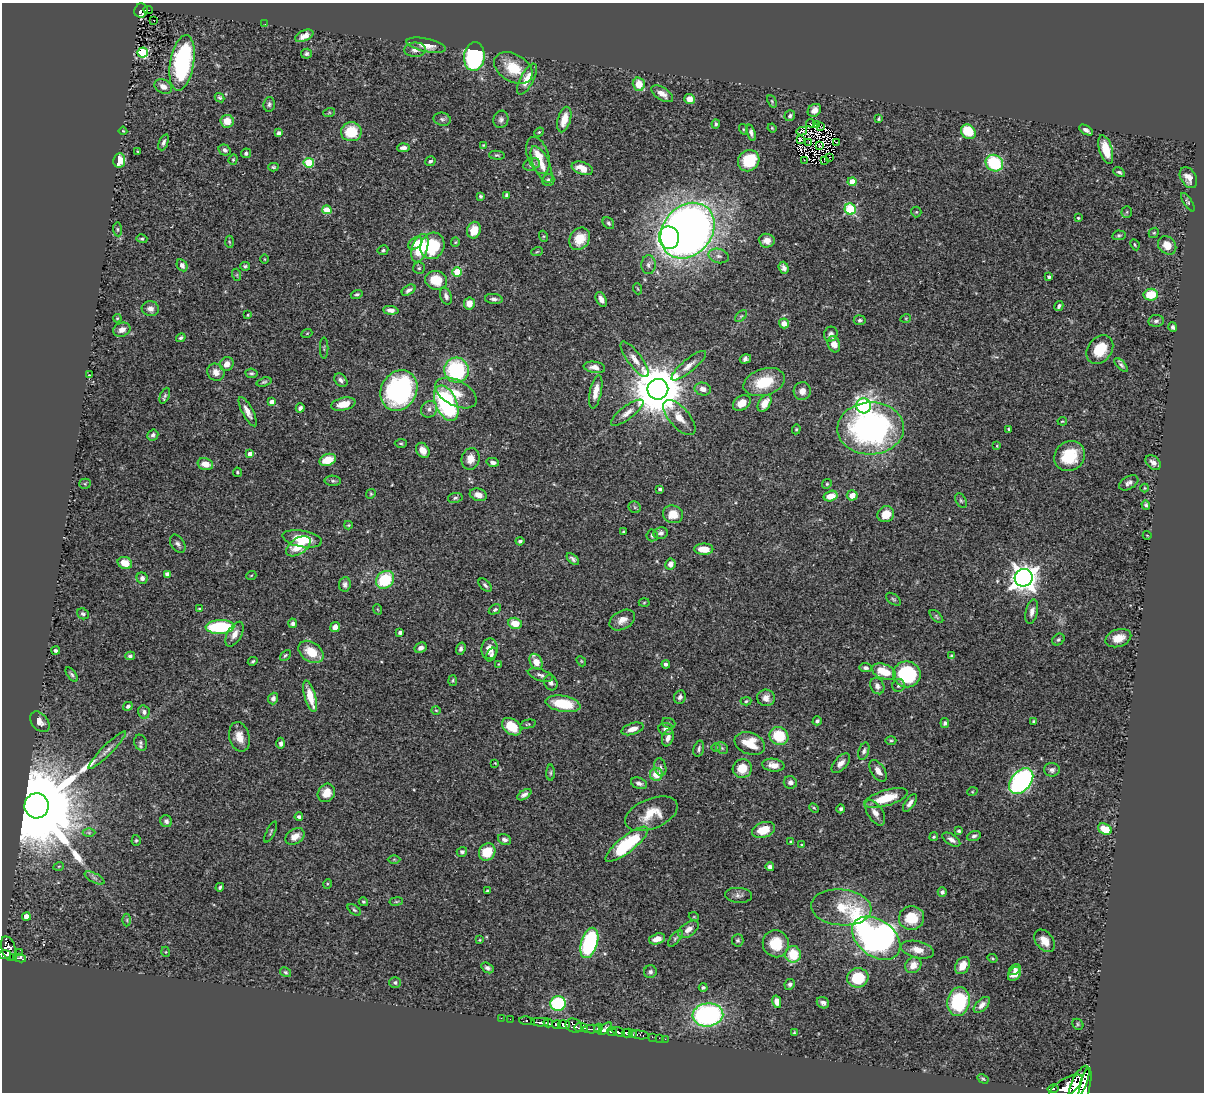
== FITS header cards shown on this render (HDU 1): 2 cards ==
NAXIS1  =                 1202
NAXIS2  =                 1090

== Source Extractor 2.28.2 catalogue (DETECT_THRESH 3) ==
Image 1202 x 1090 px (HDU 1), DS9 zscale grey, 1 PNG px = 1 image px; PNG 1206 x 1094 px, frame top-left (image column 1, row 1090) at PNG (2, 3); each listed source drawn as its Kron ellipse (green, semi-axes under 4 px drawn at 4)
Background 0.739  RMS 0.019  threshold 0.0567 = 3 sigma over >= 5 px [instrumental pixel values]
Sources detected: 413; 4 with non-positive FLUX_AUTO (blend fragments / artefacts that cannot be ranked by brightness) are neither listed nor drawn; the other 409 listed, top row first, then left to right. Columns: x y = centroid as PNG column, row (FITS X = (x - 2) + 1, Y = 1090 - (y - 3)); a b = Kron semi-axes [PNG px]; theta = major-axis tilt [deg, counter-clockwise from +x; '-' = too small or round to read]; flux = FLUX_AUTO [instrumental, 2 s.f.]
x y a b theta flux
141 10 7 6 - 110
148 10 4 2 - 28
154 20 3 2 - 1.7
265 24 2 2 - 1.6
304 36 10 5 25 7.9
426 45 20 6 -12 14
415 50 11 7 2 7.4
143 53 5 5 - 120
306 54 5 5 - 2.8
474 56 14 10 82 220
182 63 28 12 80 190
513 68 21 13 -30 35
527 79 17 6 62 21
639 84 6 6 - 20
163 87 9 6 -27 8.2
662 94 12 6 -33 9.2
220 98 5 4 - 2
690 99 5 5 - 10
772 101 6 4 -66 1.7
269 104 7 5 85 3
814 110 7 5 41 7.4
329 113 6 4 19 1.7
790 116 5 5 - 3.2
442 119 8 6 -12 3.6
501 119 9 7 71 4.5
564 119 13 6 74 18
879 119 3 3 - 1.8
227 121 7 6 - 18
811 123 5 2 - 0.83
716 124 4 3 - 2.3
816 124 2 2 - 290
820 126 3 2 - 1
772 128 4 3 - 1.1
743 129 5 3 - 1.2
1086 130 8 3 -32 4.7
123 131 4 2 - 1
802 131 5 2 - 0.96
351 132 10 9 - 37
539 132 5 4 - 1.5
968 132 8 6 -44 34
279 133 4 4 - 5.2
751 133 8 4 -72 4.1
800 139 3 3 - 1.2
163 142 8 4 66 3.4
837 142 2 2 - 1
808 143 3 2 - 1.4
483 145 4 4 - 1.1
819 146 3 2 - 0.84
403 148 6 4 4 4.8
225 150 6 5 - 4
1106 150 15 6 -74 26
137 151 4 2 - 0.76
246 153 5 5 - 2.7
497 155 8 4 -5 2.1
538 155 19 10 -71 18
830 157 2 2 - 0.28
233 159 5 4 - 1.6
119 160 7 6 - 22
804 160 3 2 - 1.3
825 160 3 2 - 1.7
430 161 5 4 - 2.7
749 161 11 10 - 43
309 163 5 5 - 64
994 163 9 8 - 82
532 164 8 6 21 4.7
542 164 20 8 -66 14
273 167 5 4 - 1.9
582 168 11 6 -20 16
1119 172 6 4 -28 2.4
1188 178 11 7 -59 11
548 180 6 6 - 4
852 182 4 4 - 16
507 195 4 3 - 2.5
481 196 4 4 - 2.4
1188 202 10 4 -58 2.3
850 209 5 5 - 120
327 210 4 4 - 19
916 212 5 5 - 1.7
1127 212 6 5 - 2
1078 218 3 3 - 1.7
608 223 6 5 - 2.5
117 229 7 4 -84 2
474 230 8 6 70 20
687 231 30 24 49 1400
1154 233 5 4 - 1.8
1119 235 7 5 10 2
543 236 5 4 - 1.4
669 238 11 10 - 110
142 239 5 3 - 1.8
580 239 12 9 55 22
767 241 8 7 - 8.2
229 242 6 4 -87 1.7
455 242 5 4 - 1.5
415 243 8 5 38 8.7
1135 245 6 3 -63 1.4
1167 245 10 8 -44 16
432 246 13 12 - 71
420 248 14 7 72 60
383 250 5 4 - 2.3
537 252 6 3 20 1.2
719 256 10 7 -14 6
265 259 4 3 - 0.95
182 265 6 5 - 5.6
648 265 9 7 87 5
245 266 5 4 - 2.2
419 268 6 5 - 2
784 268 6 5 - 4.3
457 272 4 4 - 42
237 275 6 4 -72 1.7
1049 277 4 3 - 2.4
436 280 11 9 -13 29
638 289 5 3 - 1.2
409 290 7 4 33 4.2
357 294 6 4 17 2.2
1151 295 7 6 - 39
446 296 9 5 -70 4
494 299 9 5 -5 4
601 299 8 5 -63 7.7
469 304 6 5 - 12
1059 306 5 3 - 3.3
150 309 8 7 - 6.2
391 310 8 4 -5 4.6
248 315 3 3 - 1.2
741 316 7 4 44 2.4
117 318 4 3 - 1.4
906 318 5 3 - 1.2
860 320 6 5 - 2.8
1156 321 8 6 8 3.7
784 323 5 5 - 10
1173 327 5 4 - 2.8
122 330 9 6 22 8.2
307 333 5 3 - 1.2
831 334 7 6 - 4.5
181 338 5 4 - 2.4
834 344 8 6 -71 12
324 348 10 2 90 1.6
1100 349 16 12 52 35
635 359 21 7 -53 10
745 359 6 4 17 4
227 364 7 6 - 9.4
1121 365 8 4 -45 2.9
689 366 22 6 39 9.9
594 367 11 5 -9 7.5
456 370 12 12 - 120
216 372 9 8 - 9
251 373 6 4 -7 2.4
89 375 3 3 - 0.72
341 380 7 5 -47 4.4
264 382 7 4 18 2.2
764 382 21 13 18 44
658 389 10 10 - 7800
703 389 8 6 -13 7.4
399 390 21 17 60 210
802 391 9 8 - 8.5
596 392 17 6 78 13
456 393 22 12 -27 24
165 396 8 4 66 2.5
272 402 4 4 - 11
446 403 19 10 -66 180
742 403 9 7 34 13
765 403 9 6 57 15
343 404 12 6 12 15
864 406 7 7 - 250
300 408 4 4 - 3.5
429 409 9 7 54 5.9
248 412 16 5 -62 9.8
627 413 20 6 37 9.5
679 418 21 10 -49 18
1062 421 4 3 - 1.2
871 428 33 26 2 350
796 429 5 4 - 1.5
1009 429 3 3 - 1.6
153 435 6 5 - 3.5
401 443 6 4 3 1.7
997 446 4 3 - 1.2
423 450 8 6 -56 11
250 454 4 4 - 9.4
1070 456 16 14 42 48
471 459 11 9 75 12
328 460 8 6 20 23
493 462 6 4 -13 5.2
1153 463 9 6 -44 6.4
205 464 8 5 -14 13
237 472 4 4 - 1.7
333 481 8 5 -3 2.4
1129 483 10 6 31 5.2
85 484 5 5 - 1.8
827 484 5 4 - 1.7
1145 488 4 4 - 1.1
660 489 3 3 - 2.6
371 494 5 4 - 1.6
478 495 9 6 -16 8.5
852 495 5 5 - 12
831 496 7 5 15 19
455 498 7 5 10 2.7
961 500 8 5 -62 2.3
1146 505 5 4 - 2.4
635 507 6 5 - 2.4
673 514 10 9 - 20
886 514 8 7 - 19
348 525 4 4 - 1.3
623 532 3 3 - 1.2
661 533 7 6 - 5
652 535 6 5 - 2.4
1147 535 4 3 - 0.98
302 539 20 8 -10 30
520 541 4 3 - 2.7
178 544 10 6 -55 4.6
298 546 14 8 34 26
704 549 9 5 0 20
573 559 7 4 -44 3.4
125 563 7 6 - 18
670 564 6 5 - 7.6
167 574 4 4 - 4.3
251 576 5 3 - 1.1
142 578 6 5 - 4.3
1024 578 9 8 - 1400
385 580 10 8 40 57
345 584 7 6 - 3.8
485 585 8 4 -46 3
893 599 8 5 -37 2.4
644 602 5 3 - 1.3
200 609 4 3 - 2.6
377 609 5 3 - 1.1
495 609 6 4 28 2.9
1032 612 12 6 78 7.2
83 614 6 5 - 2.6
936 617 8 4 -42 2
622 620 14 9 29 10
293 623 5 4 - 3.7
515 623 7 5 -15 20
220 627 14 7 2 98
335 627 5 4 - 9.6
400 632 4 3 - 3.9
235 634 14 7 60 9.5
1118 638 13 8 18 15
1058 639 6 5 - 2.4
421 648 6 5 - 5.8
461 649 6 4 72 3.4
490 649 10 8 84 12
56 650 4 3 - 2.7
311 652 14 9 -35 27
285 655 6 4 44 1.9
491 655 7 4 61 2.8
130 656 5 4 - 2.9
952 656 4 4 - 2.9
253 661 5 4 - 2.2
581 661 5 4 - 1.7
536 662 8 6 -61 17
499 664 4 3 - 1.1
666 664 4 3 - 3.2
866 668 6 4 -7 3.5
884 672 12 7 -21 32
907 674 14 13 - 94
72 675 8 4 -55 2.8
540 675 13 5 -17 5
453 681 5 3 - 1.6
551 683 8 6 -60 4.2
899 685 6 6 - 3.3
877 686 8 6 -62 5.7
310 696 16 5 -74 25
680 697 7 5 67 4
273 698 6 5 - 4.6
766 698 9 8 - 8.6
746 701 5 4 - 2.1
563 704 17 8 -10 48
128 706 5 4 - 2.9
436 710 4 3 - 1
144 712 7 6 - 3.9
817 721 4 4 - 2.5
40 722 12 8 -48 8.1
1034 722 4 3 - 2.4
669 723 7 5 -21 2.1
945 723 5 4 - 2.7
528 724 8 4 13 1.6
512 727 11 7 -37 31
633 729 11 5 18 10
666 729 7 6 - 5.5
779 736 10 8 -37 42
239 737 15 10 -76 15
668 738 9 5 71 7
891 741 5 3 - 1.6
141 743 8 6 -70 3.4
281 743 6 4 90 4.2
750 743 16 10 -20 29
716 747 4 3 - 1.1
722 748 6 5 - 2.4
699 749 8 5 75 3.1
107 750 26 5 45 7.9
864 751 9 5 71 3.2
495 763 2 2 - 0.77
841 763 12 6 48 7.4
773 765 11 6 -8 10
660 767 9 5 -77 2.8
742 768 10 9 - 22
1052 770 8 7 - 4.4
878 771 12 7 -57 8.9
551 773 8 4 89 1.8
656 774 6 6 - 22
1021 781 14 9 49 290
790 782 6 6 - 5.7
639 783 8 5 -19 4.4
972 792 5 3 - 1.2
326 793 9 8 - 18
524 795 8 4 33 4.8
886 798 22 8 17 37
910 803 10 4 55 5.3
36 806 12 12 - 41000
814 808 5 3 - 1.4
841 809 4 4 - 2.6
875 813 14 7 -57 10
651 814 28 15 22 31
299 817 4 4 - 2.8
166 821 6 5 - 3.7
1105 829 7 5 -26 27
764 830 12 7 18 25
959 831 3 3 - 2.3
271 832 11 3 64 1.9
89 833 6 4 -1 2.1
295 836 10 7 31 12
974 836 7 5 22 3.3
934 837 4 4 - 1.7
504 839 7 5 -28 4.3
136 840 5 4 - 1.8
951 840 10 5 -32 5.9
791 842 3 3 - 1.9
627 844 26 8 38 110
802 845 4 3 - 1.1
462 852 5 5 - 3
487 852 9 8 - 33
394 859 6 4 0 1.5
59 866 5 3 - 1
770 867 4 4 - 4.5
94 878 11 4 -27 3.7
327 884 5 3 - 1.3
220 887 4 3 - 2.5
487 891 3 3 - 2
942 892 5 4 - 3.1
739 895 13 7 -3 5.4
396 901 7 3 8 1.4
363 902 5 4 - 1.8
841 907 30 18 -5 42
354 910 8 4 -37 2.2
26 917 4 4 - 12
694 917 5 3 - 1
912 918 12 12 - 35
127 920 6 4 -89 1.8
688 929 11 6 36 8.9
675 938 10 4 52 2.7
876 938 27 18 -37 850
657 939 8 5 16 11
479 940 4 3 - 1.2
738 940 6 6 - 2.4
1044 941 13 8 -51 15
589 943 15 8 73 160
776 944 13 13 - 35
9 949 12 7 -73 600
917 950 17 8 -13 13
166 952 5 3 - 1.1
19 953 2 2 - 6.2
4 954 6 4 0 330
793 954 8 8 - 36
13 958 3 2 - 59
20 958 6 3 -8 99
992 958 5 3 - 1.4
913 965 9 7 47 12
962 966 9 6 58 16
487 968 7 4 -32 3.5
1015 970 6 4 40 3.8
285 972 6 4 -30 1.9
650 972 6 6 - 3.8
1014 974 7 5 50 11
858 978 11 9 18 47
395 982 6 5 - 3
790 984 5 5 - 3.2
703 987 4 4 - 2.4
777 1002 6 4 -77 7.9
959 1002 14 11 80 91
558 1003 8 7 - 110
823 1003 6 5 - 4.6
982 1005 10 5 45 6.3
708 1015 15 11 7 240
501 1018 2 2 - 7.9
510 1019 2 2 - 11
527 1021 8 3 -6 80
540 1022 9 3 0 590
548 1023 4 4 - 470
1078 1024 6 5 - 1.9
556 1025 4 3 - 260
564 1025 6 4 -11 820
574 1025 8 7 - 320
581 1028 7 4 -7 290
598 1028 5 3 - 200
592 1029 9 3 3 240
605 1029 8 3 39 340
612 1031 4 3 - 240
619 1032 6 4 -19 500
627 1033 5 4 - 440
794 1033 4 2 - 1.4
632 1034 4 3 - 130
640 1035 9 3 -7 77
652 1037 2 2 - 12
659 1038 2 2 - 11
665 1039 2 2 - 10
983 1079 6 4 -29 1.5
1079 1083 19 7 65 3100
1085 1086 18 5 78 2700
1065 1088 20 8 34 2500
1053 1089 5 3 - 130
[4 non-positive-flux detections neither listed nor drawn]